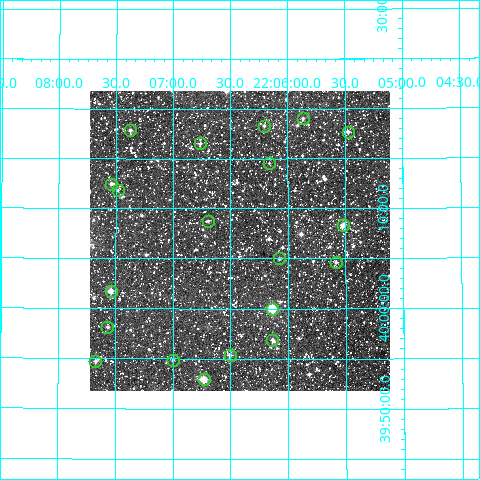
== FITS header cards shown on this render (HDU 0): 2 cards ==
NAXIS1  =                  300
NAXIS2  =                  300

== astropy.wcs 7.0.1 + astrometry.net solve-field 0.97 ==
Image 300 x 300 px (HDU 0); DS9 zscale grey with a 90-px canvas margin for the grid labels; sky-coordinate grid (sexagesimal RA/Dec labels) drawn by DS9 from the SOLVED WCS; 20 Tycho-2 reference stars matched to detected sources circled (green)
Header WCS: RA---TAN/DEC--TAN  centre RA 22:06:25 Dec +40:07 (331.60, +40.11 deg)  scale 6 arcsec/px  FOV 30.0' x 30.0'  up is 0 deg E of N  parity normal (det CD < 0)
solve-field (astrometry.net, Tycho-2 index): VERIFIED the header's WCS against the Tycho-2 star catalogue (20 matches, 0 conflicts) and refined it, rather than solving blind
Solved WCS: RA---TAN-SIP/DEC--TAN-SIP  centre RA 22:06:25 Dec +40:07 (331.60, +40.11 deg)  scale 5.99 arcsec/px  FOV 29.9' x 30.0'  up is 0 deg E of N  parity normal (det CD < 0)
The solver's refit moves the header's centre by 1.4 arcsec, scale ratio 0.998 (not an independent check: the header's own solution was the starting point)
Tycho-2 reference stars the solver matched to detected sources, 20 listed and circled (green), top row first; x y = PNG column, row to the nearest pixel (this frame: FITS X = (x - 90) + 1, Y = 300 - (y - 91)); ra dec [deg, ICRS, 3 dp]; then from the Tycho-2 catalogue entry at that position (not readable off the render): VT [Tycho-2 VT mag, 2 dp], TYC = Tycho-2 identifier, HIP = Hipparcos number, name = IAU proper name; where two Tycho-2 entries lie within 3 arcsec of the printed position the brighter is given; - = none
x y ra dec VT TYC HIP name
303 118 331.466 +40.317 11.58 3202-1242-1 - -
264 126 331.551 +40.305 11.71 3202-1314-1 - -
130 130 331.843 +40.297 10.93 3202-1752-1 - -
348 132 331.369 +40.295 10.89 3202-1468-1 109050 -
200 143 331.691 +40.275 11.49 3202-1377-1 - -
269 163 331.540 +40.243 11.82 3202-1591-1 - -
111 184 331.884 +40.208 10.78 3202-1182-1 - -
118 190 331.871 +40.197 12.30 3202-1941-1 - -
208 221 331.673 +40.146 11.97 3202-972-1 - -
343 225 331.381 +40.138 10.68 3202-1343-1 - -
279 258 331.518 +40.083 11.43 3202-1032-1 - -
336 262 331.395 +40.077 11.40 3202-469-1 - -
111 291 331.885 +40.028 9.80 3202-1786-1 - -
272 309 331.534 +40.000 8.96 3202-1417-1 - -
107 327 331.892 +39.969 11.76 3202-1420-1 - -
272 340 331.533 +39.948 11.41 3202-1428-1 - -
230 355 331.626 +39.923 10.90 3202-1316-1 - -
173 360 331.750 +39.915 12.12 3202-1874-1 - -
95 361 331.918 +39.912 11.62 3202-1274-1 - -
204 379 331.683 +39.882 9.59 3202-1894-1 - -